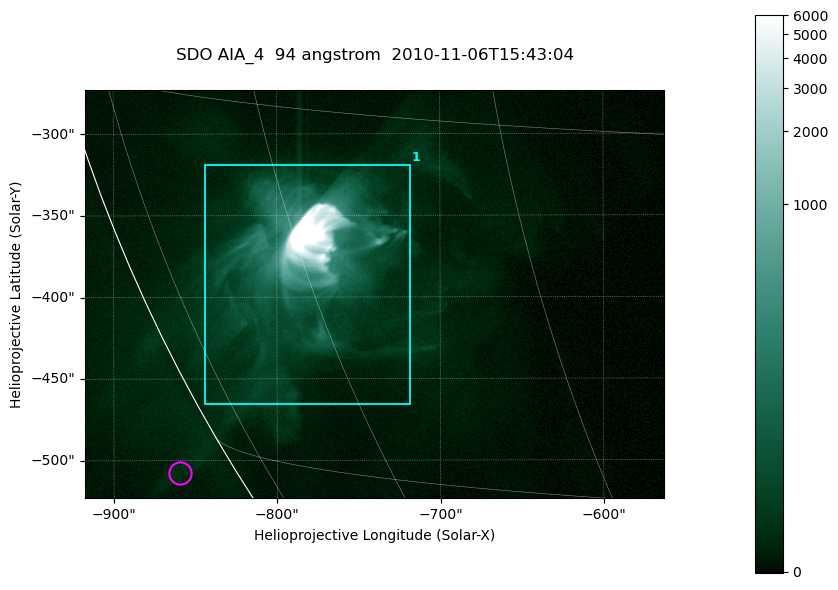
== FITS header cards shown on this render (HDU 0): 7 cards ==
TELESCOP= 'SDO     '           /
INSTRUME= 'AIA_4   '           /
WAVELNTH=                   94 /
WAVEUNIT= 'angstrom'           /
DATE-OBS= '2010-11-06T15:43:04.27' /
CTYPE1  = 'HPLN-TAN'           /
CTYPE2  = 'HPLT-TAN'           /

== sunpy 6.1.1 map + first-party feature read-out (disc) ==
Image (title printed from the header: SDO AIA_4  94 angstrom  2010-11-06T15:43:04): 591 x 417 px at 0.6 arcsec/px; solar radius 968 arcsec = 1614 px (partial field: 2.7% of the solar disc is inside the frame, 89% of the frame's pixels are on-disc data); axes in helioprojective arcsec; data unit not stated in the header (colour bar unlabelled)
Pointing: header CRPIX1/2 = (2053.81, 2042.90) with CRVAL1/2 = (0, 0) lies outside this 591 x 417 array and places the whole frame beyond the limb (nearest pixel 1.36 R_sun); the SolarSoft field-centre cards XCEN/YCEN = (-740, -398.3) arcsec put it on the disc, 768 arcsec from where CRPIX/CRVAL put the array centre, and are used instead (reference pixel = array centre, CRVAL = XCEN/YCEN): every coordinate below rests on XCEN/YCEN
Orientation: roll -0.138 deg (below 1 deg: not rotated)
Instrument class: DISC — disc imager (sunpy class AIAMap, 94 A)
Bright regions (active regions / flare kernels): reference = the on-disc median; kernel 5 px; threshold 5 sigma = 38.5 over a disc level ~7.24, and >= 1.15x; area >= 246 px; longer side >= 5 px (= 3 arcsec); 1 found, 1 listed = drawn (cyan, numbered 1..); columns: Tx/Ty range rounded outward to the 2 arcsec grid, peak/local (2 s.f.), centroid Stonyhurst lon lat
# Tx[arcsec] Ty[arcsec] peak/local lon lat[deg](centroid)
1 -844..-718 -466..-318 2260 -60 -21
Off-limb structures (1.02-1.3 R_sun): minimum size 123 px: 1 found; the strongest spans PA ~120 deg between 1.02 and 1.04 R_sun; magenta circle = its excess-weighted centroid (no pixel of it reaches 25% of the colour bar: the marked point is dim): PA ~120 deg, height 1.03 R_sun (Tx ~-860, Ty ~-508 arcsec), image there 1.8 x the reference